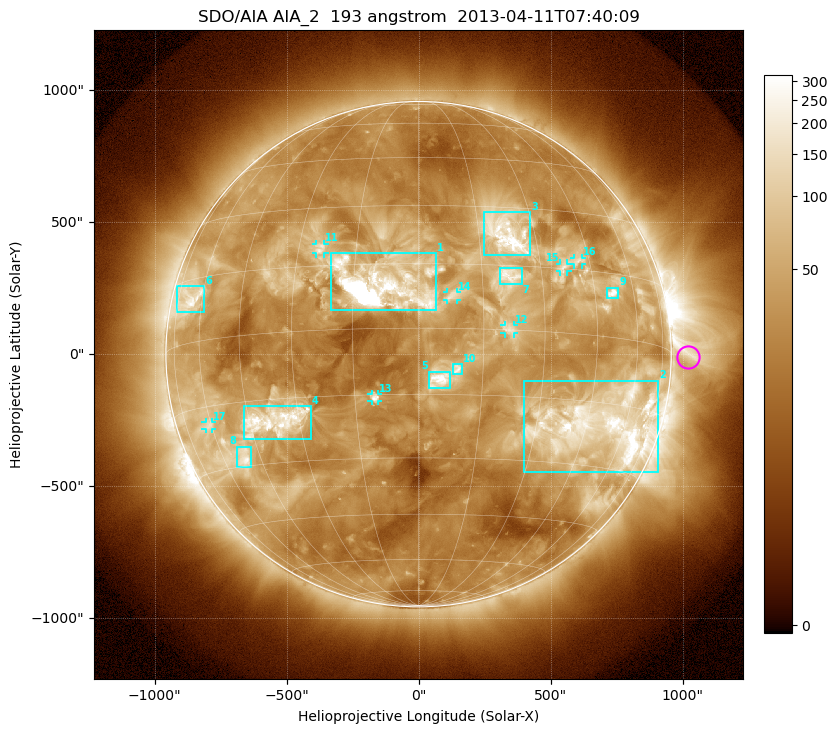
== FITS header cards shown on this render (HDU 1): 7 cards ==
TELESCOP= 'SDO/AIA'
INSTRUME= 'AIA_2'
WAVELNTH=                  193
WAVEUNIT= 'angstrom'
DATE-OBS= '2013-04-11T07:40:09.34'
CTYPE1  = 'HPLN-TAN'
CTYPE2  = 'HPLT-TAN'

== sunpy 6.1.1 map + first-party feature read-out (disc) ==
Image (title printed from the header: SDO/AIA AIA_2  193 angstrom  2013-04-11T07:40:09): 1024 x 1024 px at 2.4 arcsec/px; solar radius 957 arcsec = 399 px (full disc in frame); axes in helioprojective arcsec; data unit not stated in the header (colour bar unlabelled)
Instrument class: DISC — disc imager (sunpy class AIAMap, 193 A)
Bright regions (active regions / flare kernels): reference = the median radial profile (limb darkening/brightening removed); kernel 9 px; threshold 5 sigma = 92.7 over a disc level ~33.2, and >= 1.15x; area >= 12 px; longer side >= 10 px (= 24 arcsec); searched inside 0.97 R_sun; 17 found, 17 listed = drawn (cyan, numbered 1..; 7 of them under ~33 arcsec drawn as corner ticks so the feature stays visible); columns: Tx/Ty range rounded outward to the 5 arcsec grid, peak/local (2 s.f.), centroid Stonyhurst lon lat
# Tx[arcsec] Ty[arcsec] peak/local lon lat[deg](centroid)
1 -335..70 165..385 92 -9 +10
2 400..910 -450..-100 14 +51 -20
3 245..425 375..540 12 +22 +23
4 -665..-405 -325..-195 9.7 -37 -20
5 40..120 -130..-65 13 +5 -12
6 -915..-810 155..260 7 -66 +10
7 305..390 265..330 6 +22 +13
8 -690..-635 -430..-350 8.8 -51 -28
9 715..755 210..255 11 +51 +10
10 130..165 -75..-35 6 +9 -9
11 -390..-355 380..420 5 -24 +19
12 325..360 80..110 4.7 +21 +0
13 -180..-150 -180..-150 6.5 -10 -16
14 105..145 205..235 4.7 +8 +7
15 535..565 315..345 4.3 +37 +15
16 590..620 340..365 4.9 +41 +17
17 -810..-780 -285..-255 4.6 -61 -19
Off-limb structures (1.02-1.3 R_sun): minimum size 162 px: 3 found; the strongest spans PA ~230..305 deg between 1.02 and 1.3 R_sun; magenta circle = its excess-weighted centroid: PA ~270 deg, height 1.07 R_sun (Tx ~1020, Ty ~-10 arcsec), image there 3.1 x the reference